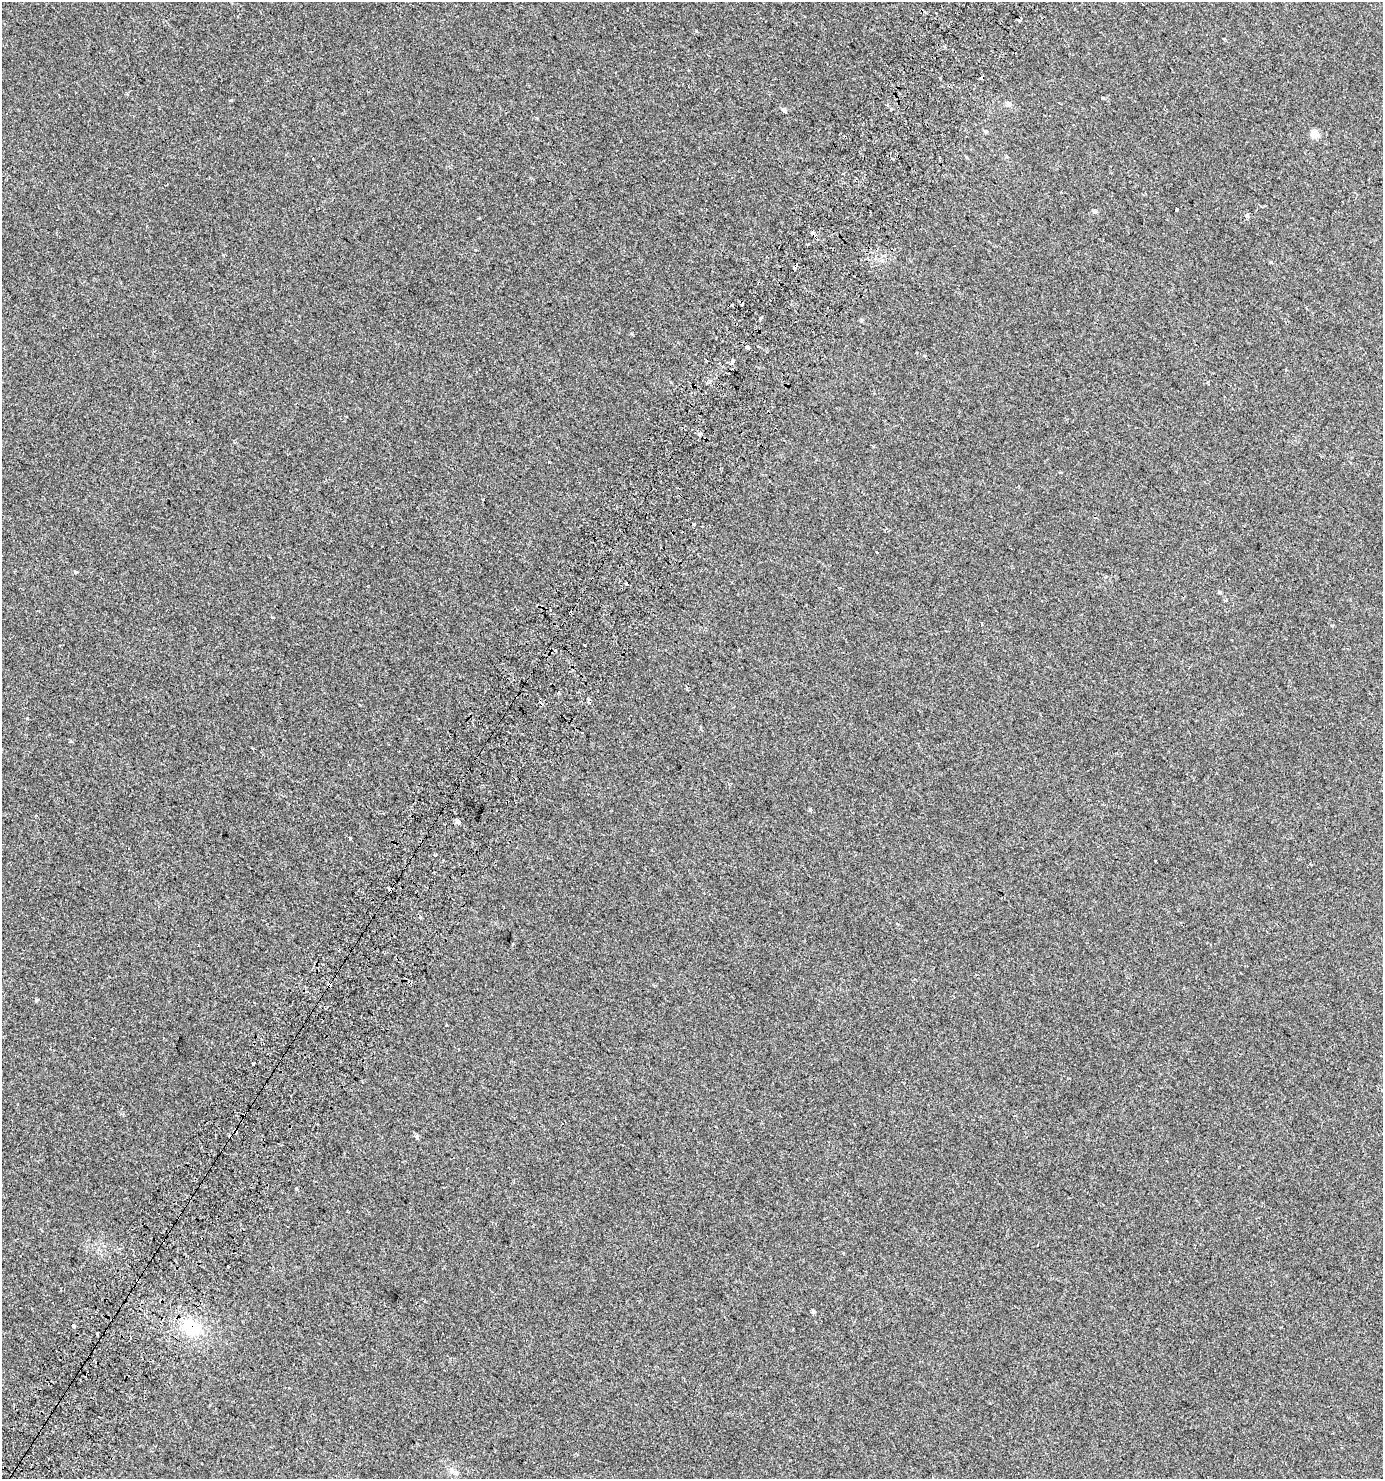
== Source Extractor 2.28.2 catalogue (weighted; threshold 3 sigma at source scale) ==
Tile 7 of 4 x 4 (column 3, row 2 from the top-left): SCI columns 3005-4385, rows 3002-4478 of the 6077 x 6018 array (HDU 1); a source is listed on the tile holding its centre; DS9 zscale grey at full resolution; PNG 1385 x 1481 px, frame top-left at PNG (2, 2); no overlay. Shown black and unused: <1% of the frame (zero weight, under 2 of 3 exposures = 3% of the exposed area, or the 3 px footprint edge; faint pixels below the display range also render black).
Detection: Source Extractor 2.28.2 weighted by HDU 2 'WHT'; one run over the whole footprint, this tile lists its part. Background 0.00251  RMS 0.0043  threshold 0.0192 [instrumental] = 3 sigma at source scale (4.5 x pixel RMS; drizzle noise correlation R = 1.50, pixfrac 1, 0.0396/0.0396 arcsec/px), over >= 5 px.
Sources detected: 48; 7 cosmic-ray / hot-pixel residue — not listed; the other 41 listed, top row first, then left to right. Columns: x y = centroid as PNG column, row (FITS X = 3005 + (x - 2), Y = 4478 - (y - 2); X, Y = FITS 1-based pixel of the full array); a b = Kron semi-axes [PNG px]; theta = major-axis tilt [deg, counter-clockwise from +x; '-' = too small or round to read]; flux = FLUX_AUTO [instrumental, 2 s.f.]
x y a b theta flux
1224 39 4 3 - 0.33
1103 98 5 3 - 0.36
1008 104 7 6 - 1.2
784 110 5 5 - 0.98
985 132 6 4 -21 0.48
1315 134 5 5 - 12
966 157 4 3 - 0.38
1177 209 3 3 - 4
1095 212 5 4 - 0.82
1247 216 6 4 72 0.77
814 235 8 3 -61 7
796 265 7 3 60 7.3
760 318 3 3 - 0.63
758 346 3 2 - 0.57
747 347 4 3 - 5.1
732 361 4 3 - 2.8
700 434 4 3 - 2.7
1319 516 2 2 - 0.25
694 524 3 3 - 2.6
75 572 3 3 - 0.99
1220 592 5 4 - 0.59
982 624 3 3 - 0.48
585 645 3 3 - 0.63
555 650 3 3 - 1.9
28 718 3 3 - 0.66
810 810 3 3 - 2.4
457 822 6 5 - 1
350 838 3 3 - 1.7
435 855 3 3 - 1.4
1155 861 3 3 - 1.1
390 890 3 3 - 5.4
420 917 4 3 - 0.4
330 985 4 3 - 4.7
253 1063 4 2 - 0.42
235 1131 4 4 - 9
297 1189 3 3 - 1.4
137 1281 4 3 - 2.6
813 1311 4 4 - 0.7
73 1325 4 3 - 5.2
191 1327 24 17 -30 15
452 1471 9 6 -89 1.5
Overlapping masked pixels (flux is a lower limit): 7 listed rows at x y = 814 235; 796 265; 390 890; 330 985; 235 1131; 137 1281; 191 1327
Unlisted compact peaks at least as high as the median listed source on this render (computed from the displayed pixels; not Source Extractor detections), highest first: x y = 36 1000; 417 1137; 231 100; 1271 262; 272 617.